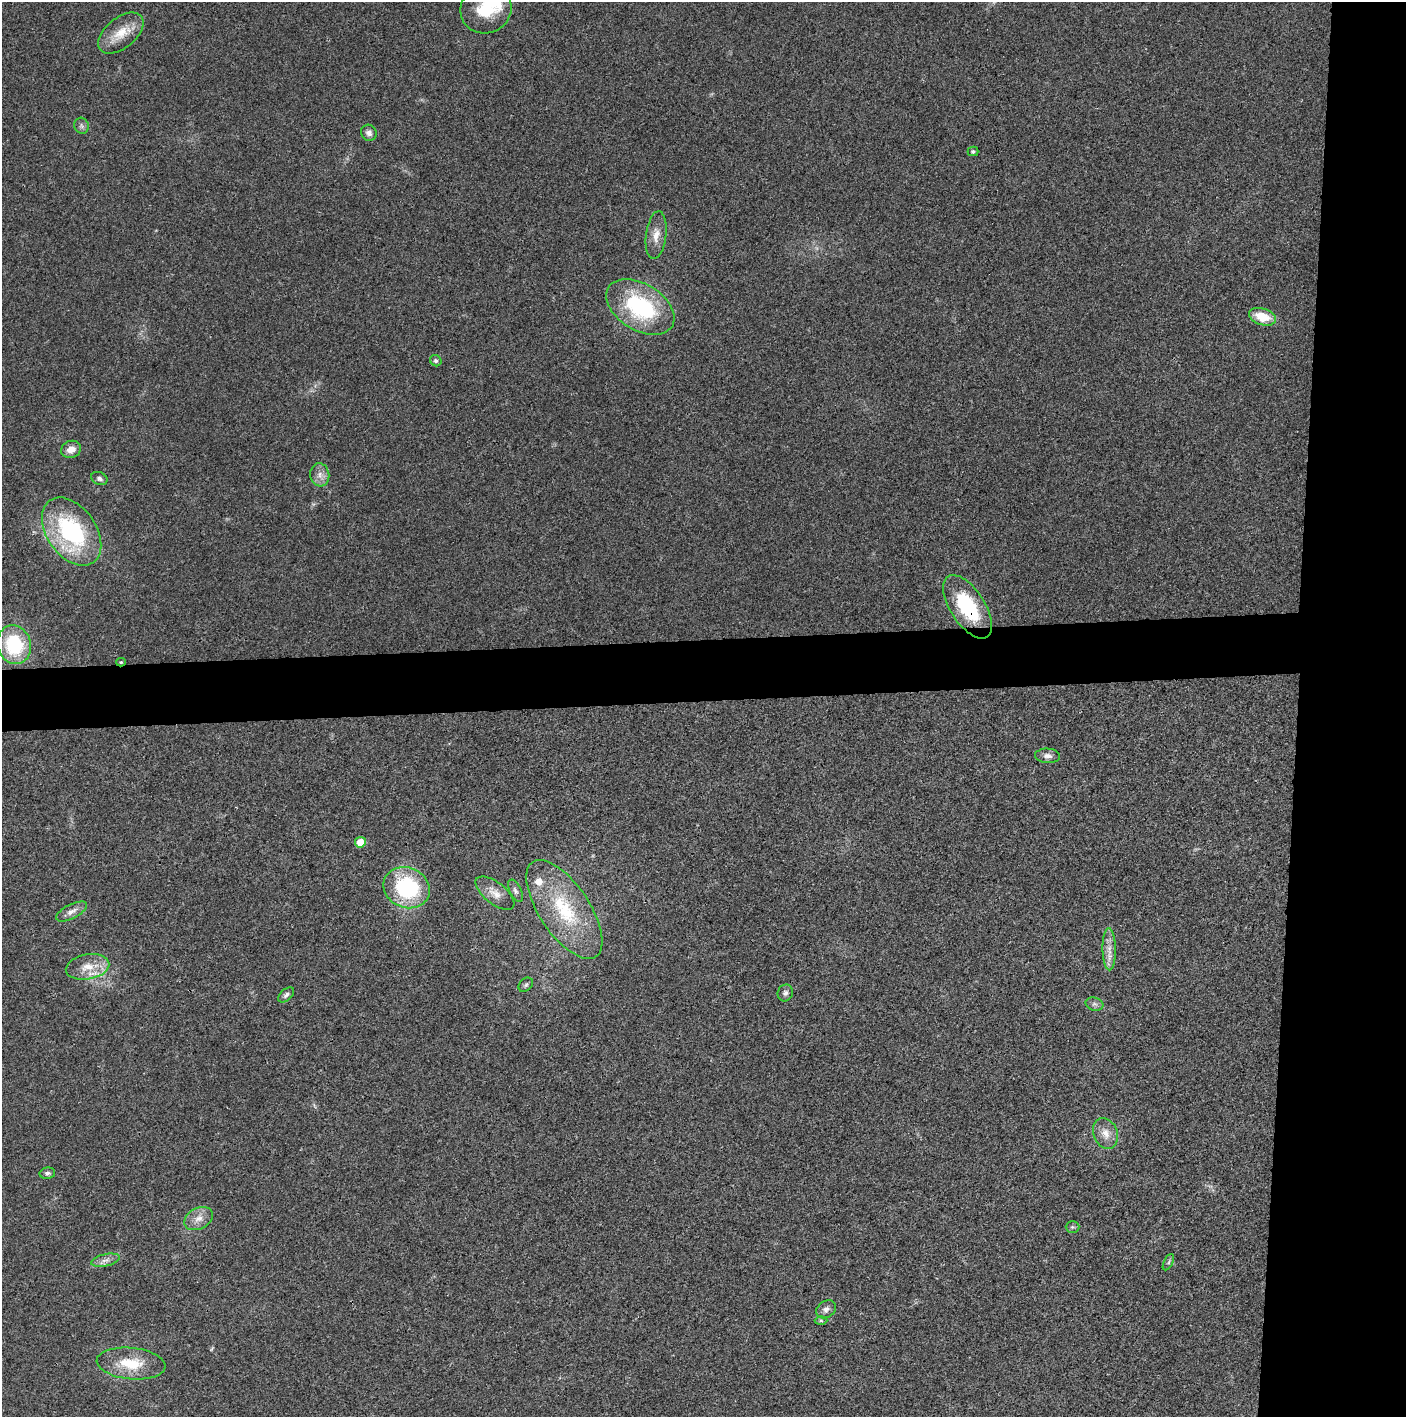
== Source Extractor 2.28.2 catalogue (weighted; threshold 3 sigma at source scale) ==
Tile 6 of 3 x 3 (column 3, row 2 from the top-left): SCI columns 2813-4216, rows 1416-2830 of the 4218 x 4244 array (HDU 1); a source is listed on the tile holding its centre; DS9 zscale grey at full resolution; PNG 1408 x 1419 px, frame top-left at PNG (2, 2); each listed source drawn as its Kron ellipse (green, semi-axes under 4 px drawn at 4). Shown black and unused: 12% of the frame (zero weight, under 3 of 4 exposures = <1% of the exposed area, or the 3 px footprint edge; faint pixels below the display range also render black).
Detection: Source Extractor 2.28.2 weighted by HDU 2 'WHT'; one run over the whole footprint, this tile lists its part. Background 0.0196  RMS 0.0051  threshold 0.0229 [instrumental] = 3 sigma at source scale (4.5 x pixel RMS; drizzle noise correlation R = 1.50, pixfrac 1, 0.05/0.05 arcsec/px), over >= 5 px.
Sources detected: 40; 2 inside a brighter listed object's ellipse — not listed separately; the other 38 listed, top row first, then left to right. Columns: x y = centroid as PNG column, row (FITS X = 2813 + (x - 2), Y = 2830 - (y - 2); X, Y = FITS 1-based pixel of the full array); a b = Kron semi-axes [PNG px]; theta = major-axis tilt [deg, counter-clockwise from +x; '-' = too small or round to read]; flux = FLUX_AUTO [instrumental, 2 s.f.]
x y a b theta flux
486 9 26 24 25 22
121 33 27 15 39 11
81 126 8 7 - 1.6
369 133 8 7 - 2.3
973 151 5 4 - 1.1
656 235 24 10 83 6.3
640 307 37 23 -31 55
1262 317 14 8 -18 11
436 361 6 5 - 1
71 449 10 8 23 4.3
320 475 11 9 -82 3.7
99 478 8 6 -24 1.5
72 532 38 24 -55 65
968 607 36 17 -57 35
14 645 19 17 -72 35
121 662 5 4 - 0.69
1048 756 12 7 -3 2.5
360 842 5 5 - 7.3
407 888 23 20 -22 50
515 891 12 5 -64 1.6
495 893 23 10 -38 5.6
564 910 57 25 -56 39
71 911 17 7 27 3.5
1109 949 21 6 -89 4.7
87 967 22 12 11 9.3
526 985 8 6 45 1.2
785 993 8 7 - 1.7
286 995 9 5 41 1.6
1094 1004 9 6 -14 1.6
1105 1133 16 12 -70 5.7
47 1173 8 5 11 1.4
199 1219 15 10 29 4.9
1072 1227 7 5 0 0.87
106 1260 15 6 13 2.8
1168 1262 9 4 63 0.94
826 1309 11 8 34 2.3
821 1320 6 4 -1 0.75
131 1364 34 15 -6 16
Overlapping masked pixels (flux is a lower limit): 2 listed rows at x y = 968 607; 121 662
Isophote crosses this tile's border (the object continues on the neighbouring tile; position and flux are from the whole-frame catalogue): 1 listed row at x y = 486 9